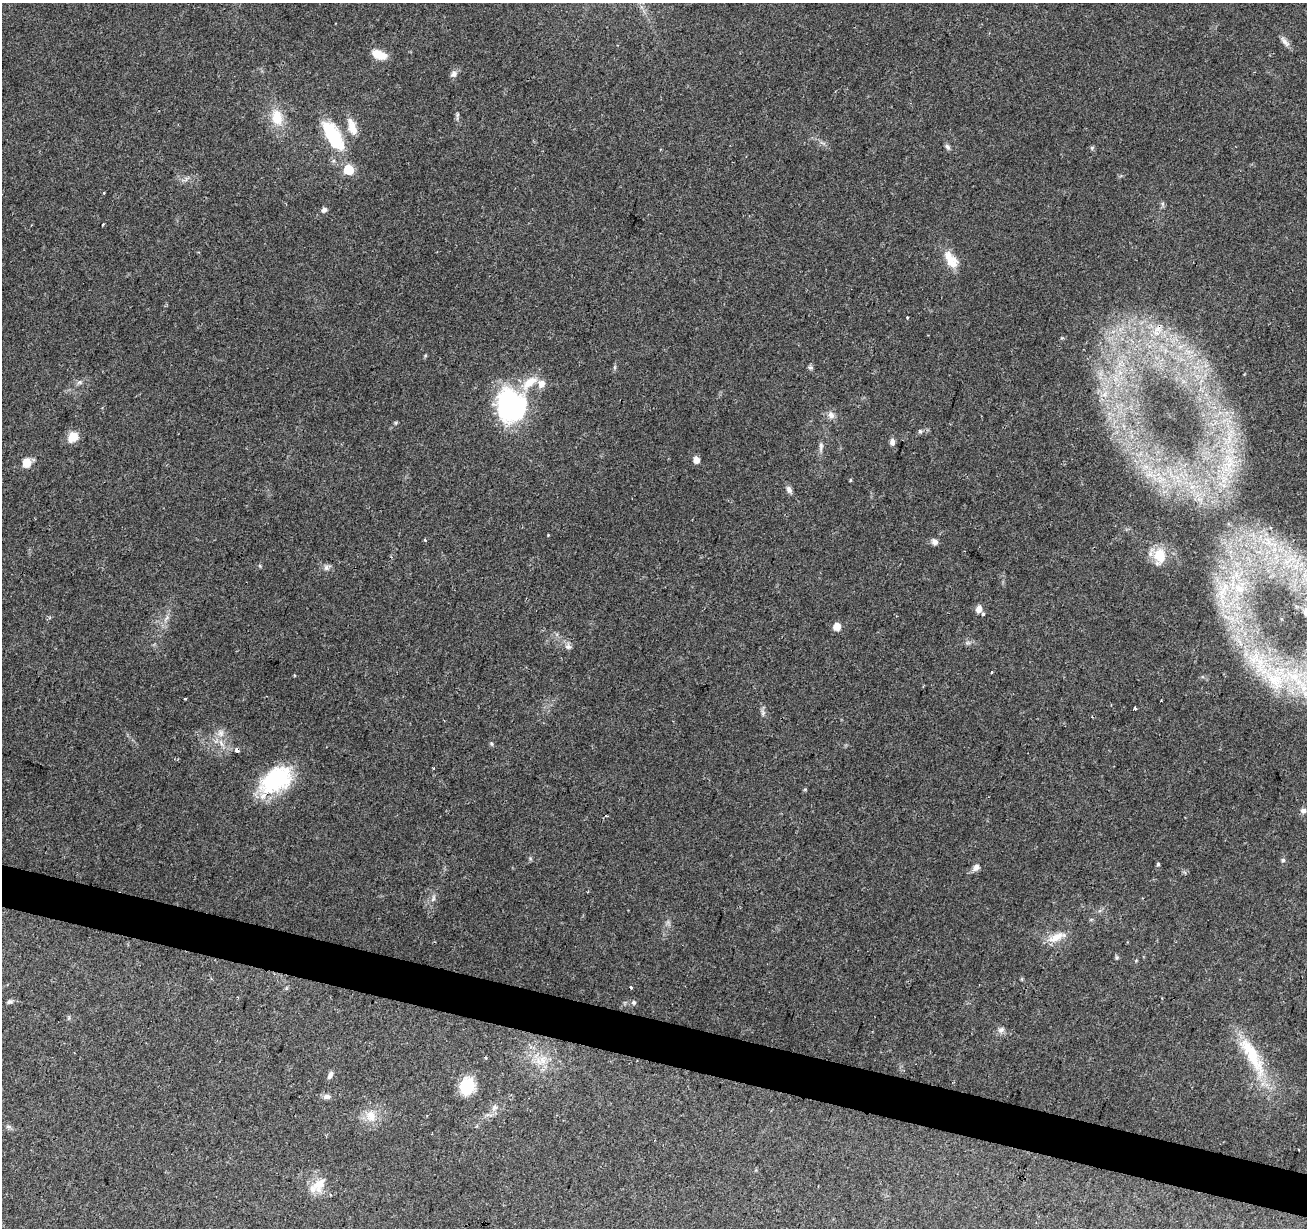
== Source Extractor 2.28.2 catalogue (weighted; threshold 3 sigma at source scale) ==
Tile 6 of 4 x 4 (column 2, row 2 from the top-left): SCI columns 1306-2610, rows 2671-3896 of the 5229 x 5404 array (HDU 1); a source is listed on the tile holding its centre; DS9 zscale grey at full resolution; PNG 1309 x 1230 px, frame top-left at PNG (2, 3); no overlay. Shown black and unused: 3% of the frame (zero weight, under 2 of 3 exposures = <1% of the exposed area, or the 3 px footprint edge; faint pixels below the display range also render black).
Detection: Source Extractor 2.28.2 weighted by HDU 2 'WHT'; one run over the whole footprint, this tile lists its part. Background 0.0903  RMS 0.0059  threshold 0.0267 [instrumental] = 3 sigma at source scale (4.5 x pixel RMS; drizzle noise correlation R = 1.50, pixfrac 1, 0.0396/0.0396 arcsec/px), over >= 5 px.
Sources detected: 83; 3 cosmic-ray / hot-pixel residue — not listed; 4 inside a brighter listed object's ellipse — not listed separately; the other 76 listed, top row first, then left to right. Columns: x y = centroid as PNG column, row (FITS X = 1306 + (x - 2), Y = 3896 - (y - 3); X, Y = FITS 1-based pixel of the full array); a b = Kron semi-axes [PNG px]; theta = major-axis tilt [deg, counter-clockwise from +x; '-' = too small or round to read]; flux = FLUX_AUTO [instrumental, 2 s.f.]
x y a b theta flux
1285 42 16 6 -51 2.9
379 54 17 9 -21 8.8
454 74 9 7 54 2.4
457 116 14 3 82 1.2
277 117 21 14 -79 13
352 127 22 10 -72 7.2
333 136 40 16 -60 32
947 147 9 5 -50 1.5
1092 148 6 5 - 0.9
103 193 3 3 - 1.2
324 210 6 5 - 2
103 224 3 2 - 1.1
951 259 25 13 -58 10
907 317 3 2 - 0.96
1157 329 10 5 23 2.9
810 367 8 4 -1 0.97
80 382 7 5 0 1.4
529 383 27 11 40 11
1105 394 7 4 71 1.8
511 405 30 27 -84 96
831 415 10 8 -54 3.2
395 423 6 3 71 0.68
920 431 6 5 - 1.1
73 437 11 8 47 11
892 442 7 6 - 2.6
821 446 15 5 84 2.5
696 460 5 5 - 5.9
27 462 10 9 - 7
1229 465 9 5 46 3.1
850 480 3 3 - 0.68
789 489 9 6 -60 2.5
425 540 3 3 - 0.87
935 542 7 7 - 2.6
1268 542 10 5 -82 2.8
1160 555 18 15 -71 14
326 567 8 7 - 2
1295 567 8 5 90 2.5
1239 588 17 12 -32 12
1222 592 13 10 32 7.7
979 609 8 6 76 3.7
837 626 5 5 - 10
568 647 10 7 -1 2.1
991 673 3 2 - 0.94
294 675 3 3 - 0.6
1275 680 48 26 -44 55
185 699 3 3 - 1.9
1135 709 3 3 - 1.5
763 713 8 5 -79 1.6
220 732 9 6 -89 2.5
221 743 10 4 -60 2.3
491 744 7 4 -70 0.84
237 750 4 4 - 3.3
276 780 41 25 32 45
805 789 5 3 - 0.56
1303 810 8 6 -9 2
1283 860 5 5 - 1.1
1158 864 4 4 - 0.93
976 867 9 7 45 2.8
433 899 9 5 64 1.7
1056 937 25 10 23 8.2
1117 957 5 5 - 0.91
631 987 3 3 - 1.7
10 1002 8 4 24 1.3
633 1002 6 6 - 1.1
1001 1030 9 8 - 2.3
1252 1055 63 16 -61 33
486 1058 3 3 - 1.1
543 1060 14 10 82 7.4
330 1075 10 5 66 2.1
467 1086 19 15 74 18
326 1097 9 6 6 2.4
494 1108 9 7 45 2.6
371 1116 17 14 -82 8.5
8 1126 7 4 -19 1.1
1298 1149 2 2 - 0.52
319 1184 24 14 60 10
Overlapping masked pixels (flux is a lower limit): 1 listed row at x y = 237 750
Unlisted compact peaks at least as high as the median listed source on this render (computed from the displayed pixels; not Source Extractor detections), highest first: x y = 548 535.